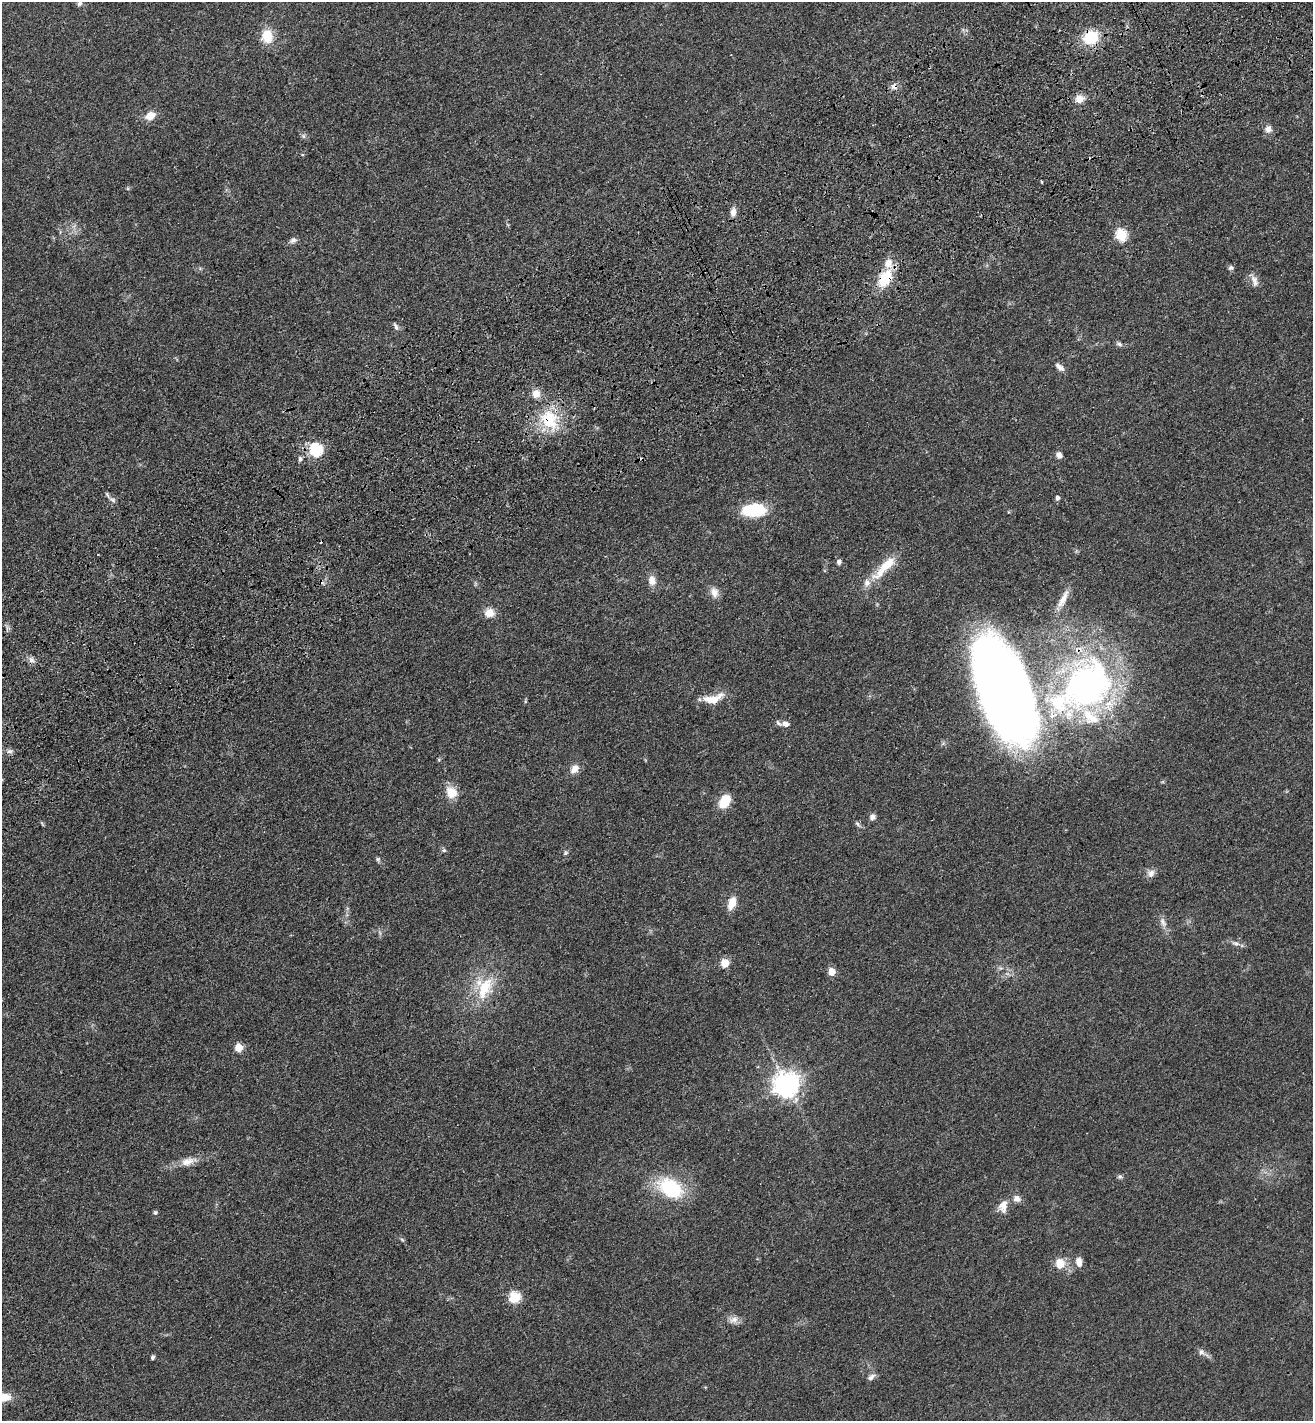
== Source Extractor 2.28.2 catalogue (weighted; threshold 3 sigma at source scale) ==
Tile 10 of 4 x 4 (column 2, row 3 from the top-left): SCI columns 1664-2974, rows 1528-2946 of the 5817 x 5892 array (HDU 1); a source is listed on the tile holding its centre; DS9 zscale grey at full resolution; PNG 1315 x 1423 px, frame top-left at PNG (2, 2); no overlay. Shown black and unused: <1% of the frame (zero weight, under 3 of 4 exposures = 6% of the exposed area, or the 3 px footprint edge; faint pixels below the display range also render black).
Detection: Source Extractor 2.28.2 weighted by HDU 2 'WHT'; one run over the whole footprint, this tile lists its part. Background 0.0553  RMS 0.0058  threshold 0.0261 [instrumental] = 3 sigma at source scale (4.5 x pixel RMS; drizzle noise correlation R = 1.50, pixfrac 1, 0.05/0.05 arcsec/px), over >= 5 px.
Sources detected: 81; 1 inside a brighter object's white glare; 2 cosmic-ray / hot-pixel residue — not listed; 7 inside a brighter listed object's ellipse — not listed separately; the other 71 listed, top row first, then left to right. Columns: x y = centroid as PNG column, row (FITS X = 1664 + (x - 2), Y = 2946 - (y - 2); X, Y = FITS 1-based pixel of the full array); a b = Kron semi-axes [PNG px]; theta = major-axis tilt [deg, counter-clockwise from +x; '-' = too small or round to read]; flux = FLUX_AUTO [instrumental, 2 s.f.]
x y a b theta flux
79 3 8 6 59 1.4
267 36 15 12 -87 12
1091 37 16 14 23 21
894 86 9 7 -35 2.7
1080 99 11 9 17 5.6
150 116 11 8 28 7.4
1268 129 10 9 - 3.3
303 136 7 4 -90 1.1
1042 182 4 2 - 0.46
733 212 11 7 81 3.6
1121 235 6 6 - 38
293 240 11 7 27 2.1
1231 268 7 6 - 1.3
885 278 19 12 61 20
1254 281 16 8 -71 3.8
396 327 10 5 -64 1.8
1119 344 8 5 -27 1.6
1060 367 14 7 -40 3.1
549 420 31 23 -62 27
315 450 6 6 - 74
1059 455 8 7 - 2.7
300 459 7 5 87 1.3
1057 498 5 5 - 1.9
112 500 11 5 -29 2
756 508 22 18 -28 20
98 555 3 2 - 0.42
839 562 7 6 - 1.6
885 567 41 11 46 17
652 581 13 9 -79 5
714 592 14 9 -76 4.7
1063 599 29 8 62 6.9
489 613 12 10 7 6.2
31 660 9 8 - 2.3
1087 685 74 57 48 190
1003 687 97 42 -68 670
713 699 26 11 13 11
525 701 6 4 -73 0.67
786 724 9 6 -16 2.7
9 751 8 6 2 1.8
574 769 13 9 49 4.5
451 792 14 12 -56 9.3
725 801 12 8 59 19
872 817 7 6 - 2.6
42 824 8 3 -46 0.69
857 824 8 5 -50 1.4
444 850 6 5 - 1
565 853 7 6 - 1
378 859 6 5 - 1
1151 873 11 10 - 3.1
732 903 13 7 73 8.2
1163 922 14 7 -62 3.4
1236 944 11 6 -10 2.5
725 963 5 5 - 19
831 972 5 5 - 13
484 988 35 19 63 25
239 1048 5 5 - 17
786 1085 8 8 - 600
188 1161 22 10 17 6.8
1120 1177 6 6 - 1.2
670 1188 35 22 -30 34
1017 1198 11 9 -21 3.4
1003 1206 17 11 81 5.8
155 1213 6 5 - 1.1
402 1239 6 4 -4 0.77
1079 1262 11 7 -83 4.1
1060 1264 13 12 - 8.2
515 1297 6 6 - 46
733 1320 13 9 20 3.9
1202 1352 11 7 -46 2.4
153 1357 5 4 - 1.2
871 1377 12 6 37 2.2
Overlapping masked pixels (flux is a lower limit): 5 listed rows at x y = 1091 37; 894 86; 885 278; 549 420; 1087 685
Isophote crosses this tile's border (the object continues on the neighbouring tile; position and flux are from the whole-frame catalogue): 1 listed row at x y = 79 3